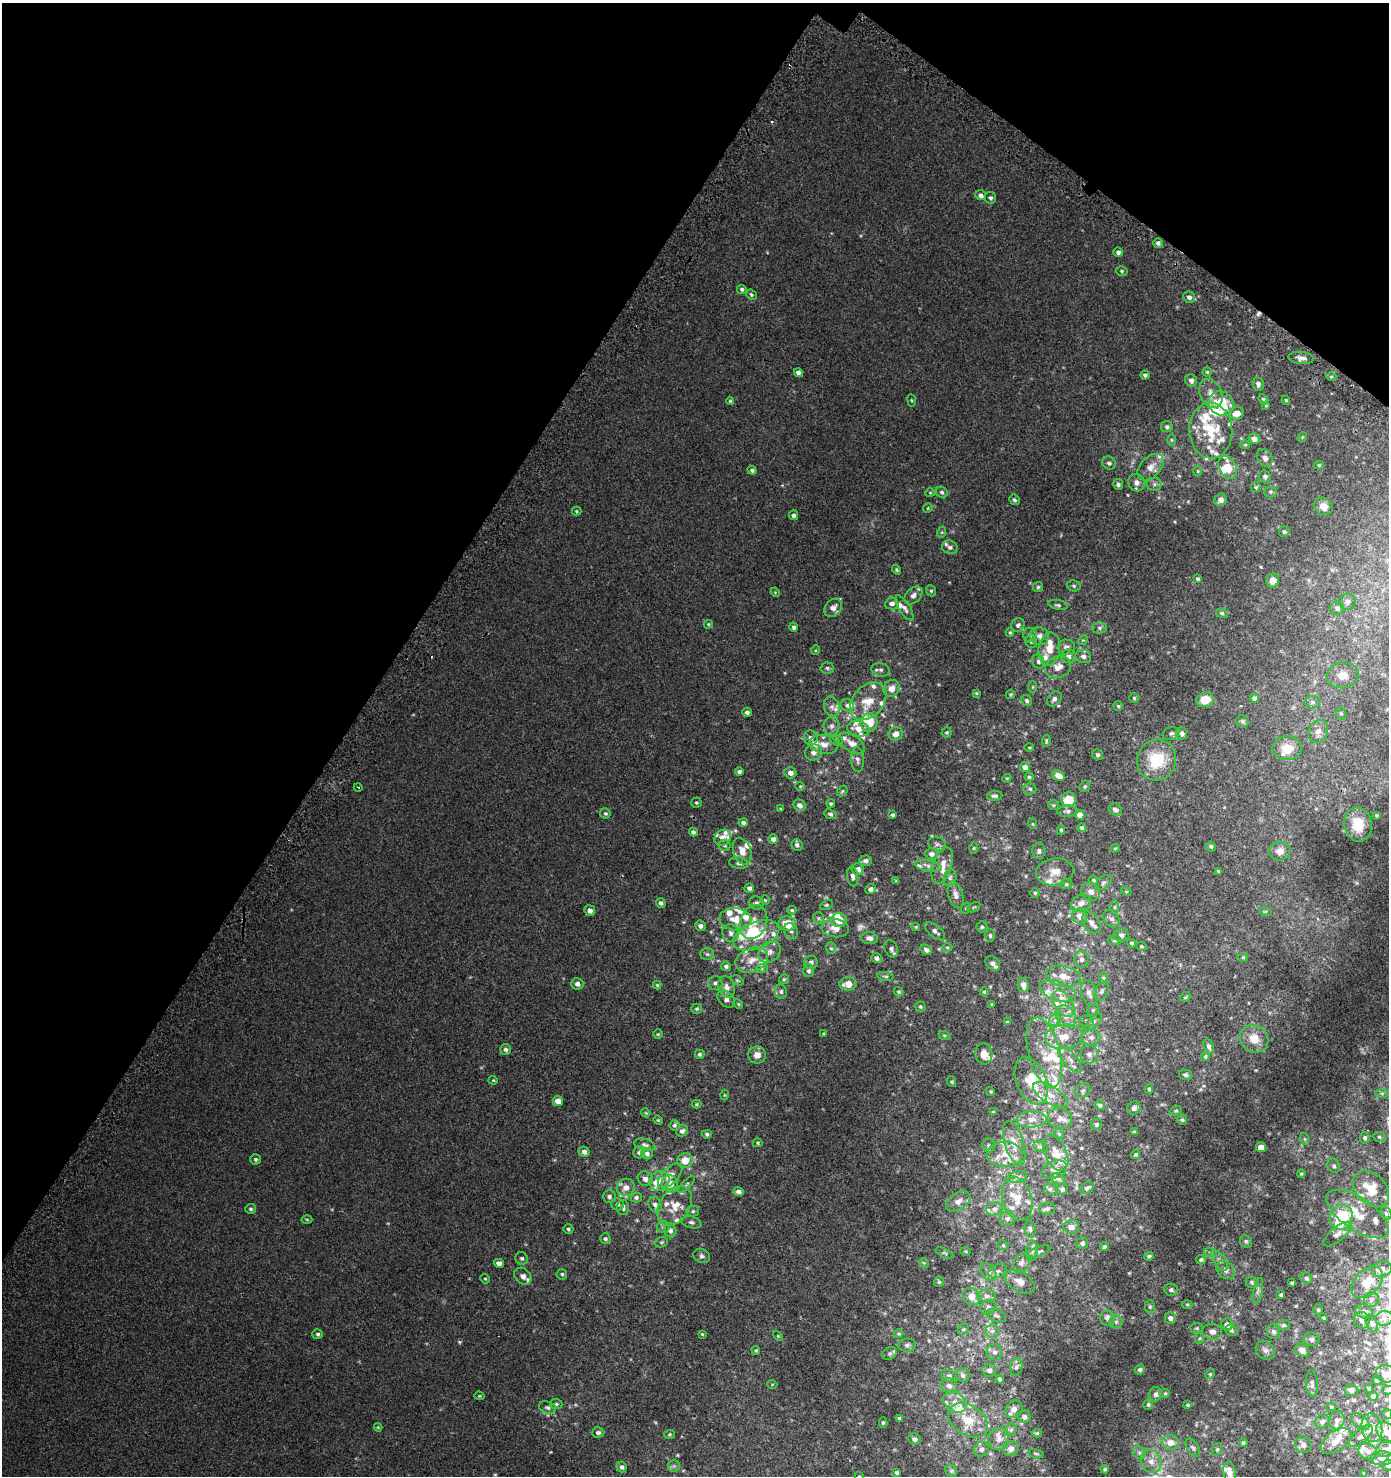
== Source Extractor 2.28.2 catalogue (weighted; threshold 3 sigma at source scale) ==
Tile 2 of 4 x 4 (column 2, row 1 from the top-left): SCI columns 1699-3085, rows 4484-5957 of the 6086 x 6030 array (HDU 1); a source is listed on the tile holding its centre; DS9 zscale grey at full resolution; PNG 1391 x 1478 px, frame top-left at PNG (2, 3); each listed source drawn as its Kron ellipse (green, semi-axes under 4 px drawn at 4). Shown black and unused: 31% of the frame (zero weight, under 2 of 3 exposures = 3% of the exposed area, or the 3 px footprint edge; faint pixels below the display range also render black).
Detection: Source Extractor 2.28.2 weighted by HDU 2 'WHT'; one run over the whole footprint, this tile lists its part. Background 0.00795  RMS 0.0063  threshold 0.0283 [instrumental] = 3 sigma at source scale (4.5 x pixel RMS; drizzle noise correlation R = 1.50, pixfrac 1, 0.0396/0.0396 arcsec/px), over >= 5 px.
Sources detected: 609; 5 too faint to see at this stretch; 1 inside a brighter object's white glare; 5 cosmic-ray / hot-pixel residue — neither listed nor drawn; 90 inside a brighter listed object's ellipse — not listed separately; of the other 508, all 500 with FLUX_AUTO >= 0.482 (the completeness limit of this list) listed and drawn (8 fainter detections not listed), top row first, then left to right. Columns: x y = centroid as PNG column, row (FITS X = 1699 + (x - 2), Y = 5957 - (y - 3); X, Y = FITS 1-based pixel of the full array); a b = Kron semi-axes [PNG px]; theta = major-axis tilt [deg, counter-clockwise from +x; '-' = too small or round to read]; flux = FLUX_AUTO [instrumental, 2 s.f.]
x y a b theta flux
980 195 5 5 - 2.2
990 198 6 5 - 1.4
1158 243 5 5 - 1.7
1118 252 4 4 - 1.7
1122 271 6 4 -17 0.85
742 289 5 4 - 1.3
751 295 6 4 -41 0.94
1189 297 6 5 - 2.2
1301 358 13 6 -6 2.6
1207 372 4 4 - 0.67
798 373 4 4 - 2.4
1145 375 4 4 - 1.6
1331 377 5 3 - 0.64
1191 380 6 5 - 2
1258 384 7 6 - 1.9
1211 394 15 10 -64 5
1263 399 5 4 - 0.95
912 400 6 3 -81 0.59
1286 400 4 3 - 0.63
730 401 4 4 - 0.68
1221 403 13 12 - 23
1266 405 4 4 - 0.67
1237 413 7 6 - 5.8
1167 427 6 5 - 1.4
1211 431 28 21 -86 24
1302 437 5 4 - 0.61
1254 439 6 5 - 4.4
1171 440 6 4 -89 0.75
1245 445 5 4 - 0.68
1265 458 9 7 -58 3.1
1109 463 7 6 - 1.6
1319 465 5 4 - 0.76
1150 467 15 10 46 5.2
1227 467 12 8 -65 8.6
752 470 5 4 - 1.3
1198 471 5 3 - 0.54
1265 476 6 5 - 1.5
1136 483 9 8 - 3
1154 484 8 6 0 1.8
1118 485 5 5 - 1.5
1256 487 5 5 - 0.81
942 492 6 5 - 1.3
1270 492 6 5 - 1
930 493 4 4 - 0.65
1014 500 6 5 - 1.1
1221 500 6 5 - 2.9
1323 506 9 8 - 5
928 508 5 4 - 0.53
576 511 5 4 - 0.67
793 515 5 4 - 1.4
942 532 6 4 71 0.7
1284 532 5 5 - 1.2
950 547 8 6 -16 1.9
897 570 5 4 - 0.88
1198 579 4 4 - 1.1
1273 581 7 6 - 4.1
1074 586 7 5 -15 1.2
1038 587 5 5 - 0.89
931 591 6 4 -68 0.81
775 592 5 4 - 0.57
913 595 10 7 45 2.9
1347 602 8 8 - 2.2
892 604 7 5 7 2.3
1058 605 10 5 -12 1.4
833 608 10 7 47 4.1
904 608 14 5 -58 2.4
1337 608 6 6 - 2
1222 613 6 5 - 0.98
708 624 4 4 - 0.61
1018 625 7 6 - 1.7
794 627 4 4 - 1.3
1099 628 7 5 1 1.4
1010 632 4 3 - 0.74
1030 635 7 6 - 1.8
1040 636 9 8 - 3.3
1083 640 5 4 - 0.65
1031 641 6 6 - 1.3
1066 647 8 7 - 2.4
1049 649 16 11 82 8.3
816 650 5 3 - 0.53
1068 656 7 7 - 2.6
1083 656 8 6 -16 2.2
1038 661 7 6 - 1.5
1058 667 13 10 22 5.3
827 668 7 5 -3 1.1
881 670 9 6 -15 1.9
1343 675 16 13 11 7.1
1032 687 5 3 - 0.55
891 688 9 8 - 5.3
976 693 4 3 - 0.62
1010 694 5 4 - 0.69
1134 698 5 5 - 0.82
1254 698 5 4 - 1.9
1054 699 8 6 50 2.1
1205 700 9 7 10 8
868 701 21 15 48 12
1027 701 6 5 - 1.2
1312 702 7 6 - 1.5
847 705 6 6 - 1.7
1118 706 4 4 - 0.72
832 707 10 7 -72 2.7
747 712 5 4 - 1.7
1341 713 6 5 - 0.89
1243 721 6 6 - 1.1
869 722 9 8 - 16
831 726 9 8 - 2.4
858 729 11 7 -12 5.6
1318 731 12 9 65 4.6
947 732 5 5 - 0.82
1171 733 8 6 17 1.4
1182 733 6 5 - 2.1
896 734 7 6 - 4.4
810 738 7 7 - 2.2
837 740 6 5 - 0.98
1046 741 6 4 82 0.8
851 743 15 8 -32 4.9
824 744 14 9 -12 5.1
1029 748 5 3 - 0.56
1287 748 15 12 -1 9.2
813 752 8 8 - 3.1
1097 755 5 5 - 1.4
858 759 12 6 -87 2.3
1157 760 20 19 - 22
1025 767 5 5 - 2.9
739 772 4 4 - 1.4
790 773 6 5 - 3
1059 776 7 5 -27 4.6
1029 777 4 4 - 0.87
1007 778 4 3 - 0.51
800 786 4 4 - 0.57
1085 786 6 5 - 0.96
358 787 4 3 - 0.48
1030 789 6 5 - 1.2
842 791 6 4 47 0.74
995 796 8 5 4 1.3
1068 800 7 7 - 12
696 802 5 5 - 0.73
831 803 4 4 - 0.82
800 805 6 5 - 2.9
1053 805 5 4 - 0.71
781 809 3 3 - 0.58
1115 810 7 5 -36 2.1
1067 811 10 5 2 1.8
605 813 5 5 - 1.1
830 814 6 4 -22 1.2
892 815 3 3 - 0.99
1080 815 5 4 - 4.3
1376 815 3 3 - 0.69
743 823 4 4 - 1.6
1033 824 5 3 - 0.51
1358 824 17 14 -80 12
1082 828 4 4 - 1.3
1061 830 4 4 - 0.74
693 832 4 4 - 1.3
723 838 9 7 36 4.7
773 839 5 4 - 2.1
937 844 9 6 -14 1.5
724 845 6 5 - 0.99
797 845 6 5 - 1.5
1211 846 5 5 - 1.1
973 848 6 4 89 0.7
1115 848 4 4 - 0.59
742 851 14 8 -72 5.8
1039 851 8 6 88 1.6
1280 851 11 9 9 4.4
931 854 6 5 - 2.4
865 861 6 5 - 1.8
739 863 9 5 -9 1.9
928 866 13 5 -8 2.5
942 866 19 9 72 6.1
858 869 6 6 - 3.2
1218 871 4 4 - 0.67
1055 872 19 13 7 7.2
853 876 10 5 -82 1.9
950 878 8 6 75 1.7
1093 880 5 4 - 0.94
896 881 4 4 - 0.63
1103 882 9 6 39 1.6
1066 884 6 5 - 0.98
749 888 5 4 - 1.6
871 889 5 5 - 1.9
1126 891 5 3 - 0.6
1091 892 10 8 -33 3.7
1035 893 5 4 - 0.82
956 895 14 7 -74 3.3
765 900 4 4 - 0.65
661 903 5 4 - 1.6
756 903 7 6 - 1.7
1081 903 10 8 31 3.8
826 905 6 4 26 0.86
974 907 7 3 31 0.56
1114 907 6 4 89 1
966 908 5 3 - 0.52
792 910 4 4 - 0.72
590 911 5 5 - 2.9
1265 911 6 4 -17 0.79
1080 916 7 7 - 4.5
818 918 6 5 - 1.2
735 919 16 11 -6 7.4
1111 919 9 7 -49 2.1
839 920 7 7 - 8.1
754 922 17 13 68 8
1091 922 12 7 -60 3
787 924 9 7 -8 13
700 926 5 5 - 1.8
916 927 4 4 - 0.53
982 927 5 5 - 1
835 928 13 9 -6 5.3
791 931 8 6 -58 2
935 931 12 6 -39 2.1
731 933 9 8 - 2.3
756 935 24 13 22 20
990 935 6 5 - 1.1
1121 935 7 6 - 2.1
869 938 8 6 -7 2.2
1115 940 6 5 - 0.93
1132 943 4 4 - 1.1
1142 946 5 4 - 0.67
947 947 5 3 - 0.56
831 948 6 5 - 0.94
891 949 9 6 -67 1.9
926 950 6 4 -33 1.7
770 952 12 9 44 4.3
707 954 7 5 0 1
1243 957 5 4 - 0.62
877 958 5 5 - 1.8
1081 959 8 7 - 2.4
752 960 17 11 23 7.6
811 962 7 6 - 1.7
993 963 8 6 -49 2.1
726 966 5 4 - 1.5
762 968 6 4 20 0.91
808 971 6 5 - 1.6
885 976 8 3 -8 0.75
1063 976 17 10 -11 7.8
1104 978 6 3 -71 0.75
784 979 5 5 - 0.9
737 980 7 4 -30 0.81
715 983 7 7 - 1.8
577 984 6 5 - 2.5
848 984 9 6 6 5.6
657 985 4 4 - 0.72
1023 985 7 5 -80 2.7
727 987 11 8 -71 3.4
1058 991 19 9 -20 6.9
1102 991 10 6 65 1.8
781 992 7 6 - 1.5
899 992 5 4 - 0.88
984 992 4 4 - 0.66
1089 993 13 7 -74 3.9
1185 997 5 4 - 0.76
726 999 10 7 -45 2.6
738 1004 5 4 - 0.66
992 1004 3 3 - 0.65
1064 1004 15 8 -55 5.4
920 1007 5 5 - 0.81
697 1009 5 5 - 0.88
1093 1010 6 5 - 0.99
1066 1016 12 9 -53 5.1
1055 1020 6 5 - 1.6
1086 1021 7 6 - 1.4
1007 1022 3 3 - 0.58
1093 1022 11 5 45 1.9
658 1034 5 5 - 0.68
823 1034 4 2 - 0.48
944 1035 6 4 -18 0.7
1064 1037 19 12 8 11
1091 1037 9 8 - 3.1
1254 1039 15 13 -42 9.3
1209 1046 8 5 -68 1.8
506 1049 5 5 - 1.5
1044 1053 36 15 -75 18
699 1054 5 4 - 1
984 1054 10 8 -82 4.7
1089 1054 9 9 - 3.2
757 1055 9 8 - 4.1
1205 1056 4 4 - 0.78
1070 1060 16 6 -50 4.4
1186 1075 6 5 - 1.2
493 1080 4 4 - 0.56
1031 1081 25 15 -68 16
952 1082 5 3 - 0.65
1149 1089 5 4 - 0.88
990 1091 5 3 - 0.59
1083 1091 8 6 40 1.5
1382 1093 6 4 0 1
725 1095 5 3 - 0.49
1050 1095 20 8 -31 6.7
558 1101 5 5 - 5.4
697 1104 5 4 - 0.68
1100 1105 5 4 - 1.3
1134 1108 7 6 - 2
1176 1111 6 4 21 0.8
993 1112 4 3 - 0.5
646 1113 4 3 - 0.5
1060 1118 12 10 -15 3.8
1032 1119 15 8 3 4.6
658 1120 4 4 - 0.58
1182 1120 5 5 - 0.91
1097 1124 5 5 - 1
674 1125 5 5 - 1.1
682 1131 6 5 - 2
1134 1132 3 3 - 0.68
707 1134 5 4 - 1
1059 1134 5 4 - 0.71
1379 1137 6 5 - 0.95
1365 1138 5 5 - 1.2
1305 1139 6 4 -71 0.71
758 1143 5 4 - 0.71
1014 1143 23 9 -73 6.5
645 1145 11 5 -14 1.7
989 1145 7 6 - 1.1
1041 1147 7 5 -16 1.1
1261 1147 5 5 - 5.3
584 1152 5 5 - 2.3
639 1152 6 6 - 1.5
1056 1153 19 11 -65 6
647 1154 6 5 - 1.8
1005 1154 18 12 -2 8.2
1136 1154 4 3 - 0.85
256 1159 5 5 - 1.1
685 1161 8 7 - 8
1334 1166 7 6 - 1.4
1055 1170 13 8 22 3
1301 1174 4 3 - 0.66
670 1176 15 8 45 4.9
1017 1177 10 5 13 1.8
645 1179 7 7 - 2.7
1059 1179 8 5 -27 1.3
660 1181 10 9 - 5
670 1184 9 8 - 5.7
686 1184 11 4 46 1.2
626 1187 9 8 - 4.3
1087 1188 7 5 32 1.6
1050 1189 7 6 - 1.3
1062 1189 6 5 - 1.5
1371 1189 21 15 -45 14
738 1192 5 4 - 2
609 1197 6 6 - 1.6
636 1197 5 5 - 1.3
1017 1199 22 14 -74 9.8
958 1201 13 8 32 4
618 1204 6 6 - 1.4
655 1205 8 6 -65 2.5
675 1206 22 15 56 11
623 1207 7 6 - 2.1
251 1209 5 5 - 0.93
994 1209 8 6 15 2.1
1047 1209 8 6 9 1.3
693 1211 6 5 - 1.1
1386 1213 7 5 -68 1.2
1358 1214 36 16 -34 17
1341 1217 12 11 - 28
1007 1218 8 7 - 1.8
307 1219 5 3 - 0.59
691 1222 10 6 -15 1.6
663 1227 6 6 - 1.3
1071 1227 8 7 - 2.9
568 1229 5 5 - 0.95
1030 1229 9 5 -82 1.3
670 1230 7 6 - 2
1337 1234 17 7 39 2.9
605 1239 5 5 - 1.1
1246 1241 7 5 -53 1.2
661 1242 7 5 20 0.9
1082 1243 6 5 - 1.3
1003 1245 5 5 - 0.73
1104 1247 4 3 - 0.83
966 1251 5 3 - 0.53
1032 1251 9 6 80 1.7
1039 1251 11 5 20 1.2
1210 1252 6 4 -19 0.96
944 1253 9 3 -23 0.89
702 1256 9 6 -26 1.7
1149 1256 4 4 - 1.1
522 1258 6 6 - 1.4
1201 1260 5 5 - 0.95
1220 1260 11 6 -54 2.2
499 1263 5 4 - 2.7
924 1263 5 4 - 0.56
1021 1263 10 7 58 2.5
1382 1269 10 8 16 4.9
1225 1270 10 8 -47 2.7
998 1271 9 6 22 2
989 1272 10 6 -53 2
562 1274 5 5 - 0.87
523 1276 9 7 -44 3.8
1306 1278 6 5 - 1.1
485 1279 5 4 - 0.66
939 1282 5 5 - 0.85
1020 1282 16 10 -31 4.9
1252 1282 6 5 - 0.97
1367 1282 19 12 44 11
1292 1283 3 3 - 0.84
1171 1290 7 6 - 1.5
1258 1291 13 4 79 1.7
1281 1295 3 3 - 0.89
987 1296 9 6 0 2
972 1297 9 8 - 5.6
1371 1299 7 7 - 1.9
1187 1304 5 3 - 0.6
988 1307 8 6 27 1.7
1150 1307 6 5 - 0.93
1318 1310 5 4 - 0.79
1364 1311 9 7 -23 2.2
996 1316 10 6 -21 1.4
1107 1318 7 7 - 2.8
1170 1318 6 5 - 2.2
1323 1318 3 3 - 0.59
1384 1318 8 7 - 2.5
1362 1320 8 7 - 2.2
1116 1322 6 6 - 1.5
1372 1323 9 5 -64 1.3
1227 1325 6 6 - 2.9
1283 1325 7 5 10 1.3
1197 1328 6 5 - 0.8
963 1329 6 5 - 0.91
1231 1330 6 5 - 1.1
992 1331 6 6 - 1.8
1212 1332 10 8 -5 3.4
1273 1332 7 6 - 1.7
318 1334 5 5 - 1.1
702 1334 3 3 - 0.53
899 1334 4 3 - 0.7
778 1336 6 3 -45 0.6
1200 1338 6 4 71 0.7
1312 1339 8 6 -18 1.7
907 1345 9 6 7 1.7
756 1350 4 4 - 0.66
1265 1350 10 8 -44 2.5
1302 1350 7 6 - 3.4
994 1352 8 7 - 2.1
890 1353 8 6 35 1.2
1016 1367 8 6 74 1.6
1140 1369 5 5 - 1.1
989 1370 7 6 - 1.7
1210 1374 5 4 - 0.64
1386 1374 10 8 -25 2.4
963 1375 7 6 - 1.7
949 1376 9 5 -26 1.3
1000 1379 4 3 - 1.3
1377 1381 4 3 - 1.2
772 1384 5 3 - 0.51
1312 1384 13 6 -85 1.9
949 1386 8 7 - 2.2
1369 1389 3 2 - 0.6
1351 1390 7 6 - 1.8
1388 1390 5 4 - 0.88
1165 1393 5 4 - 0.64
1156 1394 7 6 - 1.8
479 1396 5 4 - 0.61
1373 1396 5 4 - 1.2
955 1402 12 9 -39 5
556 1404 6 5 - 0.94
1148 1405 5 5 - 0.97
1187 1405 3 3 - 0.6
1331 1407 4 4 - 0.74
547 1408 9 6 -18 1.5
1014 1409 9 7 48 3.3
1387 1414 5 4 - 0.77
1024 1417 6 6 - 1.7
899 1418 4 3 - 1.1
968 1420 22 15 -33 13
1337 1420 9 7 74 3
883 1422 5 4 - 0.85
1322 1422 7 6 - 1.7
1360 1422 11 6 -39 1.9
378 1427 4 4 - 0.55
1372 1428 14 10 -78 4.6
1011 1430 7 5 44 1.3
598 1432 6 5 - 1.4
1387 1432 12 8 -40 4.4
1037 1433 5 4 - 0.76
670 1434 5 4 - 0.71
1361 1436 14 6 42 2.6
914 1439 6 5 - 1.7
999 1439 11 10 - 3.7
1336 1441 17 10 35 5.7
1170 1442 8 7 - 5.8
1243 1443 4 4 - 0.86
1303 1445 8 7 - 2.5
1193 1448 10 5 -58 1.3
981 1449 8 7 - 2
1011 1449 8 7 - 3.4
1217 1449 6 5 - 0.93
1386 1449 10 7 8 3
1368 1451 10 7 -25 3
1036 1453 8 4 -9 0.81
1139 1453 7 5 -45 1.6
1382 1458 11 7 3 2.5
1151 1462 12 10 -64 5.3
1388 1465 5 5 - 1.2
674 1466 6 6 - 1.2
622 1467 5 5 - 1.5
1105 1469 4 3 - 0.7
951 1471 6 5 - 0.93
897 1472 4 3 - 0.99
1229 1472 11 6 -81 3.1
1364 1473 4 3 - 0.51
859 1476 4 3 - 0.48
Isophote crosses this tile's border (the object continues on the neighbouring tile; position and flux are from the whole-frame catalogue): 5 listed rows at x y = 1388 1390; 1387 1432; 1386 1449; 1388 1465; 859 1476